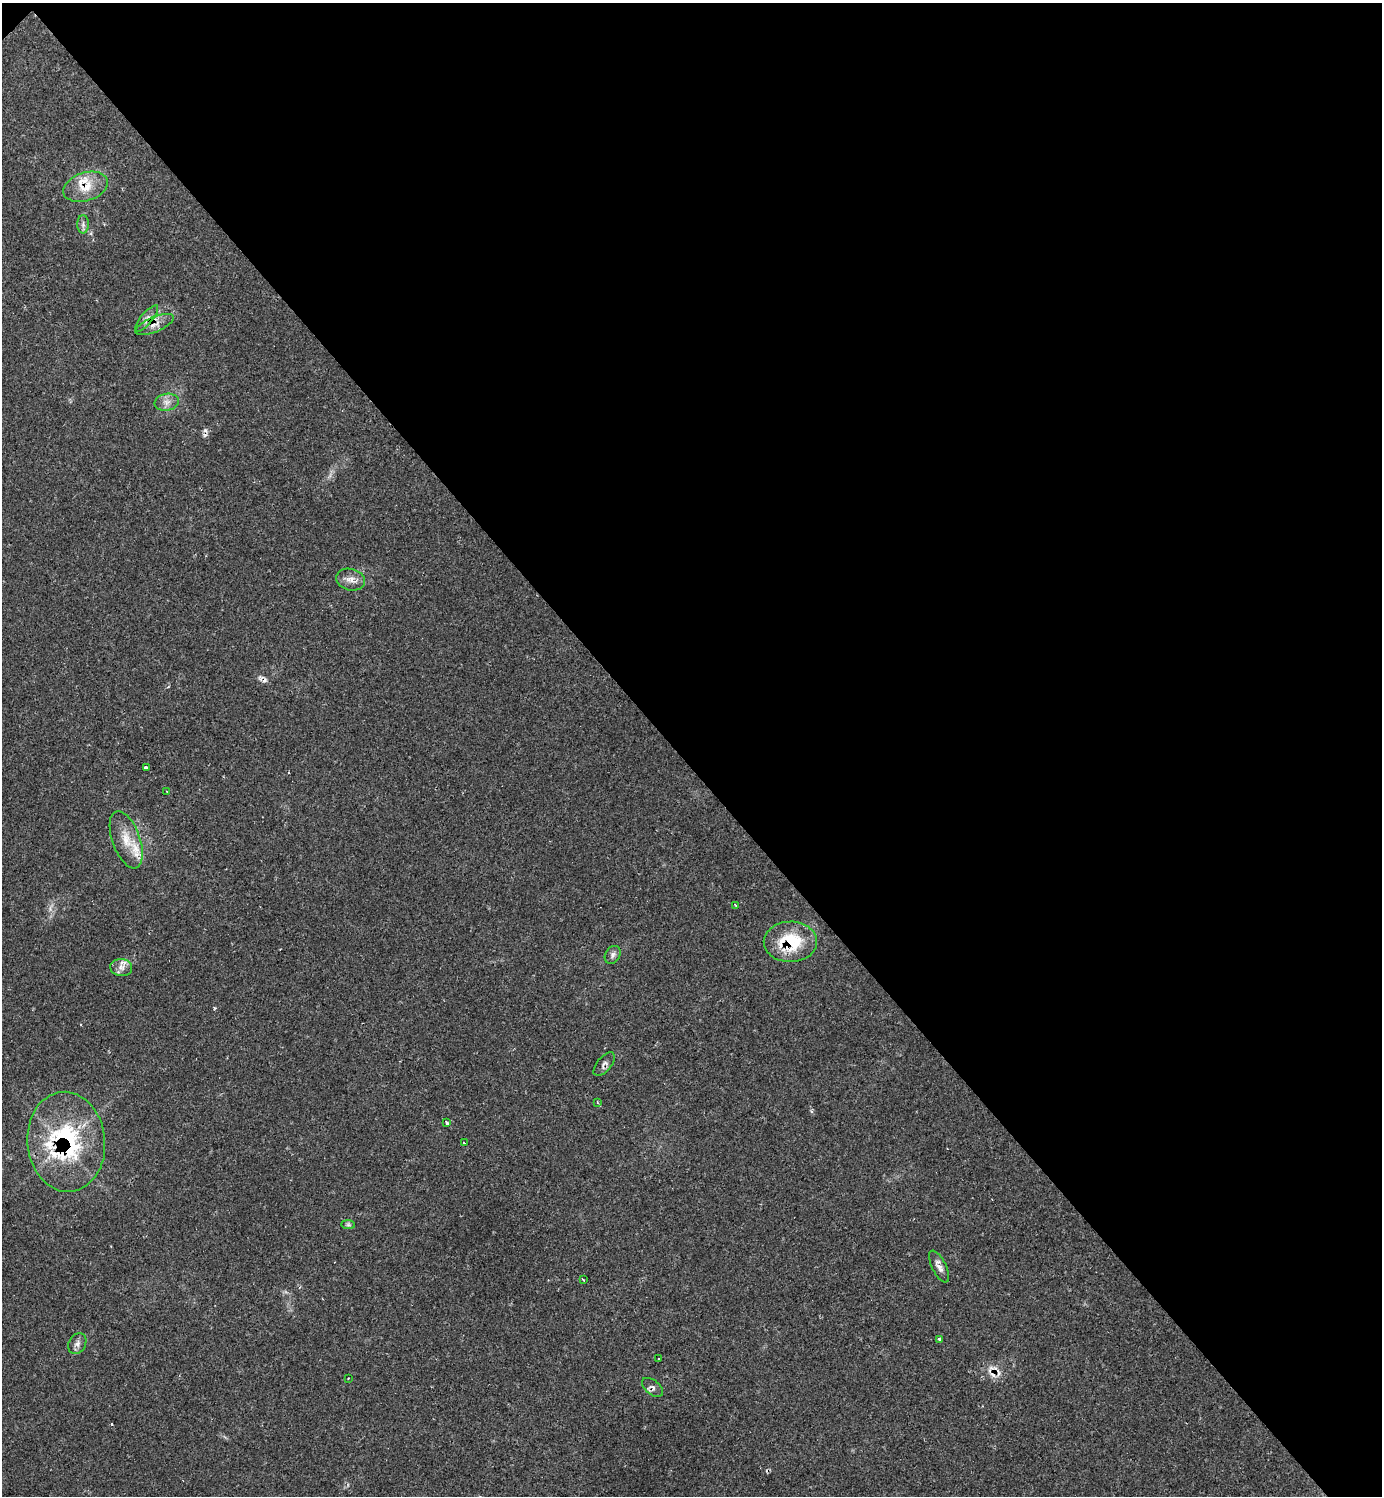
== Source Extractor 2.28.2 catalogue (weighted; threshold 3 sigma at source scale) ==
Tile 3 of 4 x 4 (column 3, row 1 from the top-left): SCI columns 3057-4436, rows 4481-5974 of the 5985 x 5985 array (HDU 1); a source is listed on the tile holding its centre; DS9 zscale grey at full resolution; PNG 1384 x 1498 px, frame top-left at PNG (2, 3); each listed source drawn as its Kron ellipse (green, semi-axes under 4 px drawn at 4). Shown black and unused: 51% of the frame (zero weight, under 2 of 3 exposures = <1% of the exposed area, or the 3 px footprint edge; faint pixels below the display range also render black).
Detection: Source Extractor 2.28.2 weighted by HDU 2 'WHT'; one run over the whole footprint, this tile lists its part. Background 0.0626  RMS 0.0057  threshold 0.0257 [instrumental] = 3 sigma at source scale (4.5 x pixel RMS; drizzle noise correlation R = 1.50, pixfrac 1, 0.05/0.05 arcsec/px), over >= 5 px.
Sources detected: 37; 7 cosmic-ray / hot-pixel residue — neither listed nor drawn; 4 inside a brighter listed object's ellipse — not listed separately; the other 26 listed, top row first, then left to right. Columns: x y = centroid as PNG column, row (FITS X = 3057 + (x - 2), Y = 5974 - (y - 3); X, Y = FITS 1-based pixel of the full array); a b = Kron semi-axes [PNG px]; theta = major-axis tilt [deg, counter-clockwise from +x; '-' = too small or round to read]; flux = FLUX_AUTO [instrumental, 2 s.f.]
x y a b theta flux
86 187 23 14 17 11
83 224 9 5 -90 1.7
147 318 16 6 50 3.1
155 325 20 7 23 5
167 402 12 8 9 3.7
350 580 15 10 -16 4.6
146 768 4 3 - 7.2
167 791 3 2 - 0.84
126 840 30 14 -70 12
736 905 4 3 - 0.62
790 942 26 20 0 28
613 955 9 7 58 2
121 968 11 8 -8 3.3
604 1064 14 7 50 2.3
597 1102 3 2 - 0.69
446 1122 4 3 - 8.1
66 1142 50 39 -85 76
464 1143 3 3 - 2.8
348 1225 7 4 0 1
939 1266 17 7 -64 3.4
583 1280 3 2 - 0.64
939 1339 3 3 - 3
77 1344 11 8 59 2.6
658 1359 3 3 - 1.1
348 1378 2 2 - 0.43
652 1387 12 7 -39 2
Overlapping masked pixels (flux is a lower limit): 7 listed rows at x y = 86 187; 147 318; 155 325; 790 942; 604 1064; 66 1142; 652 1387